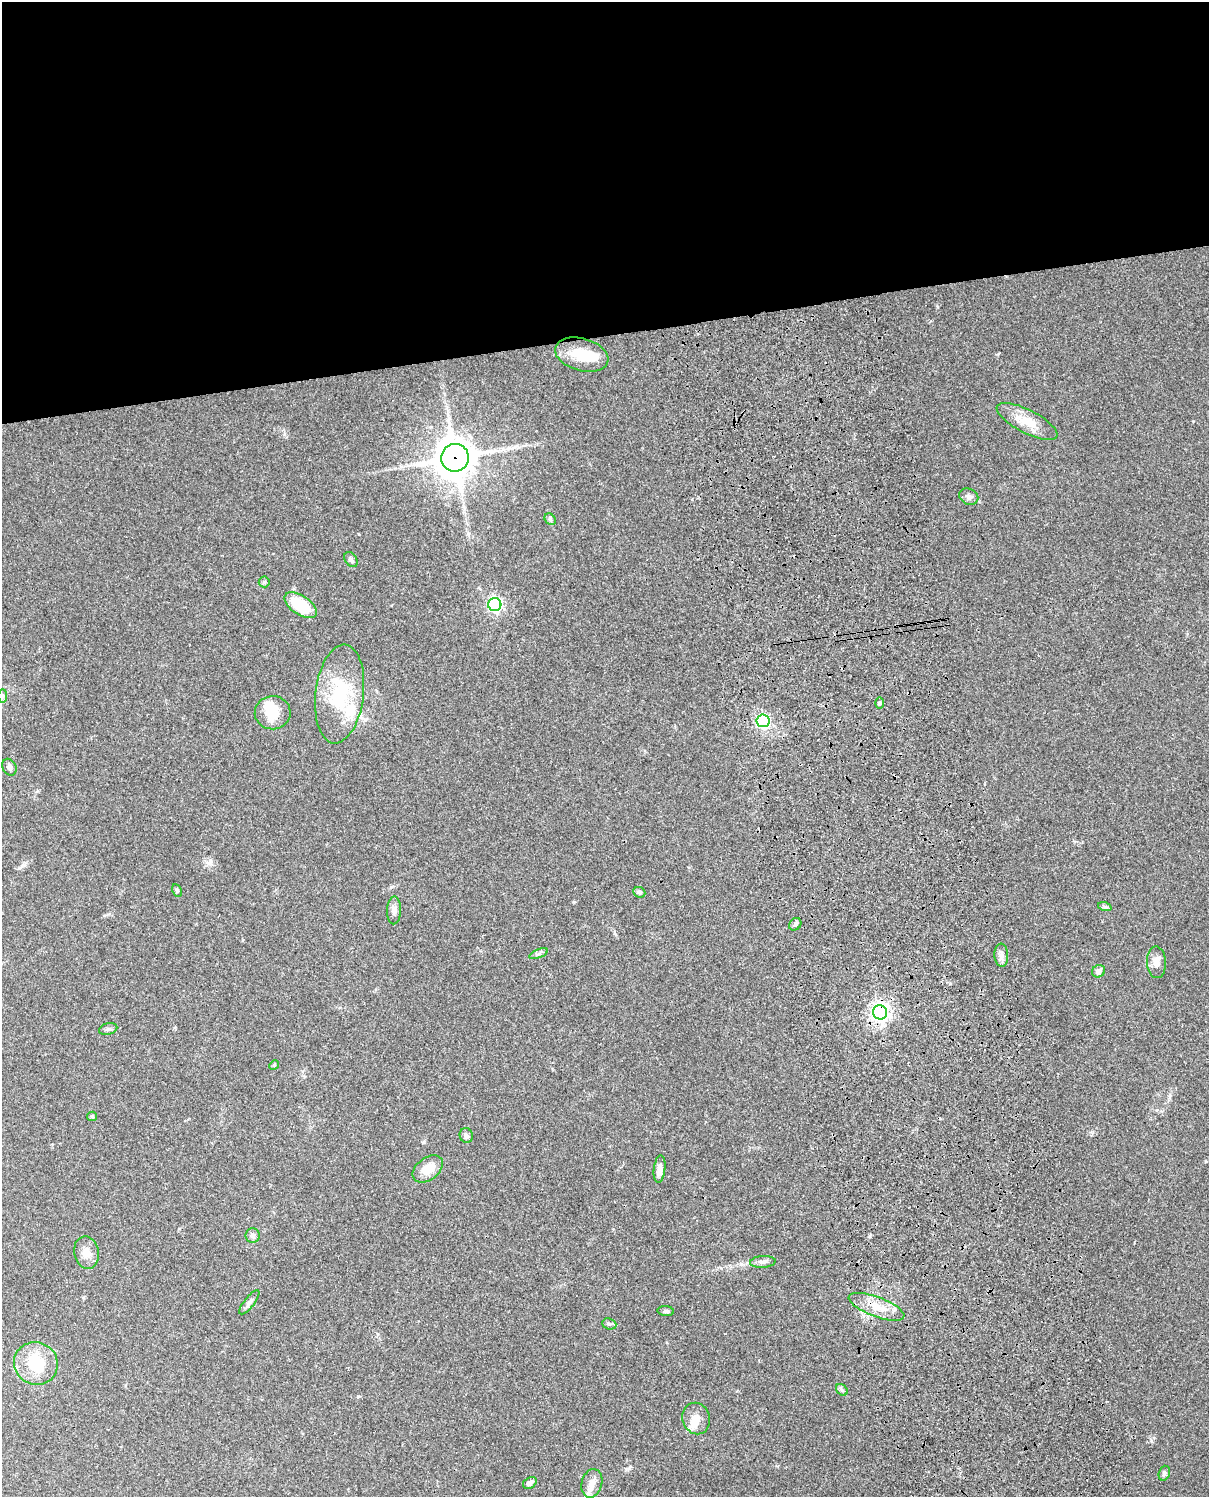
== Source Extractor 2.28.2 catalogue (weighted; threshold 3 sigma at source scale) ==
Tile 2 of 4 x 3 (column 2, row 1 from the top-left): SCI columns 1347-2553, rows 3267-4761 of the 5086 x 4924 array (HDU 1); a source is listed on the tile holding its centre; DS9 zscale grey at full resolution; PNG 1211 x 1499 px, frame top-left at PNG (2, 2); each listed source drawn as its Kron ellipse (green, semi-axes under 4 px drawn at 4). Shown black and unused: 22% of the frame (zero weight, under 3 of 4 exposures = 6% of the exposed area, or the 3 px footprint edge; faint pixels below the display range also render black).
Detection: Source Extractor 2.28.2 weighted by HDU 2 'WHT'; one run over the whole footprint, this tile lists its part. Background 0.101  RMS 0.0064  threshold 0.0288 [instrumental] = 3 sigma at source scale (4.5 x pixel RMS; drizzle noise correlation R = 1.50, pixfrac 1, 0.05/0.05 arcsec/px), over >= 5 px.
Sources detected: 47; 2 inside a brighter object's white glare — neither listed nor drawn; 1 inside a brighter listed object's ellipse — not listed separately; the other 44 listed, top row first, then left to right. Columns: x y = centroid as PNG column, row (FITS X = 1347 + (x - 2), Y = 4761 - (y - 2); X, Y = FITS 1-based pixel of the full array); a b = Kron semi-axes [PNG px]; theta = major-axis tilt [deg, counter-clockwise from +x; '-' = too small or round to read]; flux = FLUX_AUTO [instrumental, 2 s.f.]
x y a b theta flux
582 355 27 16 -15 17
1027 421 34 11 -27 12
455 458 14 14 - 1400
969 497 10 8 -24 2.4
550 519 6 5 - 1.2
351 559 8 5 -55 1.7
264 582 5 5 - 1.1
301 605 18 9 -34 24
495 605 6 6 - 140
340 694 50 24 83 39
3 696 7 4 90 1.2
879 703 6 4 89 0.92
273 713 18 16 2 13
763 721 6 6 - 120
9 767 9 6 -64 2
177 890 6 4 -64 0.96
639 892 6 5 - 1.3
1105 907 7 4 -18 1.1
394 910 14 7 88 3.1
795 924 7 5 46 1.4
539 954 10 3 21 1.3
1001 955 11 7 -87 3
1156 962 16 9 -87 4.5
1098 971 7 6 - 2.7
880 1012 7 7 - 310
108 1029 9 5 15 1.6
274 1065 5 4 - 0.67
92 1116 5 4 - 0.85
466 1135 7 6 - 1.6
428 1169 17 11 37 9.7
660 1169 14 5 83 4.1
253 1236 7 7 - 1.9
86 1253 16 12 -79 5.8
763 1262 13 6 4 2.4
249 1302 15 5 52 2.2
876 1307 29 10 -20 12
666 1311 8 5 -6 1.3
609 1324 7 5 -20 1.2
36 1363 22 21 - 23
842 1390 6 5 - 1.2
696 1418 16 13 -70 7.4
1164 1473 7 5 71 1.5
530 1483 7 5 32 2.1
592 1483 14 10 75 5.2
Overlapping masked pixels (flux is a lower limit): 3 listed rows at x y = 455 458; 880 1012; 876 1307
Unlisted compact peaks at least as high as the median listed source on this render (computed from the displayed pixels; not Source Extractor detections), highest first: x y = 424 1142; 358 1396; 1151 1441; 1193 421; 629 1468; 574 902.